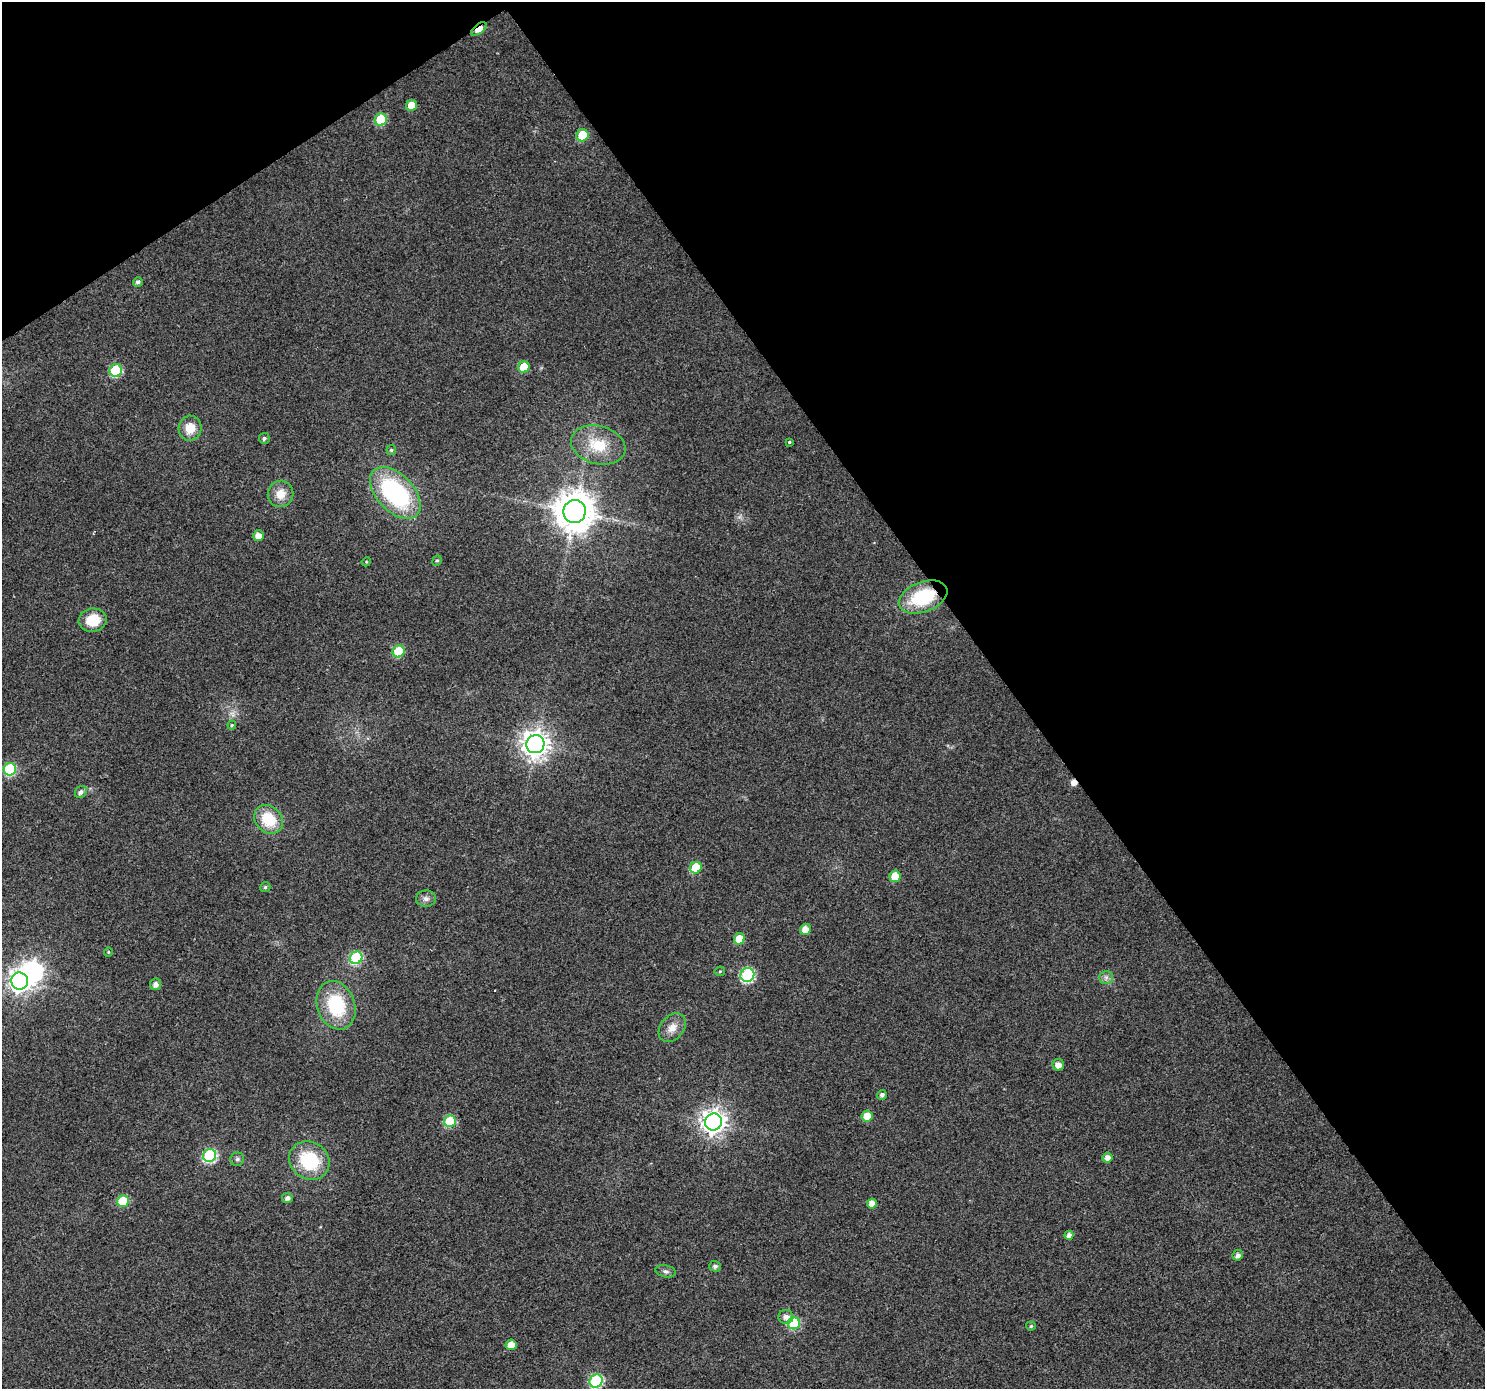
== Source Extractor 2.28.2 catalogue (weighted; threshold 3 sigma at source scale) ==
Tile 3 of 4 x 4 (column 3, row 1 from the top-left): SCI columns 2972-4454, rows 4352-5738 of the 5938 x 5863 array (HDU 1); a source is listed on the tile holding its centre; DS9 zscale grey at full resolution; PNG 1487 x 1391 px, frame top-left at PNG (2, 2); each listed source drawn as its Kron ellipse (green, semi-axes under 4 px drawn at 4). Shown black and unused: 36% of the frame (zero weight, under 2 of 3 exposures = <1% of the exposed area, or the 3 px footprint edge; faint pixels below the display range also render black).
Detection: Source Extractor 2.28.2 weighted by HDU 2 'WHT'; one run over the whole footprint, this tile lists its part. Background 0.0767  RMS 0.0077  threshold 0.0348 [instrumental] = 3 sigma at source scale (4.5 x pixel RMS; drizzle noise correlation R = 1.50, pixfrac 1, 0.0396/0.0396 arcsec/px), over >= 5 px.
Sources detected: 64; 1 inside a brighter object's white glare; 1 cosmic-ray / hot-pixel residue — neither listed nor drawn; the other 62 listed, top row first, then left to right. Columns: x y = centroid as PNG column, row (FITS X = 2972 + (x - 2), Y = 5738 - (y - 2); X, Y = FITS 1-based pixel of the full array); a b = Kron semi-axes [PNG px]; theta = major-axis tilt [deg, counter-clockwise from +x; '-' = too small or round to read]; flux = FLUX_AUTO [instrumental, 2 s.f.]
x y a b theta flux
479 29 9 4 37 14
411 105 6 5 - 13
381 120 6 6 - 33
582 135 6 6 - 22
138 282 5 4 - 2.4
524 367 6 5 - 19
116 370 6 6 - 43
190 428 12 11 - 14
264 438 5 5 - 1.7
789 442 4 4 - 0.91
598 445 27 19 -15 26
391 450 5 5 - 1.2
395 493 31 18 -46 110
281 494 13 12 - 11
575 512 11 11 - 2200
258 536 5 5 - 6.6
437 561 5 4 - 1.2
366 562 5 4 - 0.77
923 597 25 15 21 47
93 620 14 11 10 18
398 651 6 6 - 29
232 725 4 4 - 0.86
535 744 9 9 - 880
10 769 6 6 - 65
81 792 6 5 - 3
269 819 16 13 -43 26
696 868 6 5 - 28
895 876 6 5 - 14
265 887 5 5 - 1.5
426 899 10 8 0 3.6
805 929 5 5 - 7.8
739 939 6 5 - 13
108 952 5 4 - 0.84
356 958 6 6 - 57
720 971 5 5 - 1
747 975 7 6 - 95
1106 977 7 6 - 2.6
20 981 8 8 - 440
156 984 6 5 - 3.7
336 1005 25 19 -71 47
672 1028 16 11 51 7.9
1058 1065 6 5 - 5.3
882 1095 5 4 - 2.8
867 1116 6 5 - 11
450 1121 6 6 - 38
713 1122 9 8 - 660
210 1155 7 6 - 86
1107 1157 5 5 - 4.4
237 1159 7 6 - 2.1
309 1161 21 18 -33 44
287 1198 5 5 - 3.6
123 1201 6 5 - 30
872 1204 5 5 - 6.9
1069 1235 4 4 - 3.6
1238 1255 5 5 - 3.7
715 1266 5 5 - 2.6
666 1271 10 6 -12 2.6
786 1317 7 7 - 4.7
794 1323 6 6 - 51
1031 1326 5 4 - 1.3
511 1345 5 5 - 8.1
596 1381 7 6 - 83
Overlapping masked pixels (flux is a lower limit): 2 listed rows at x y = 479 29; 923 597